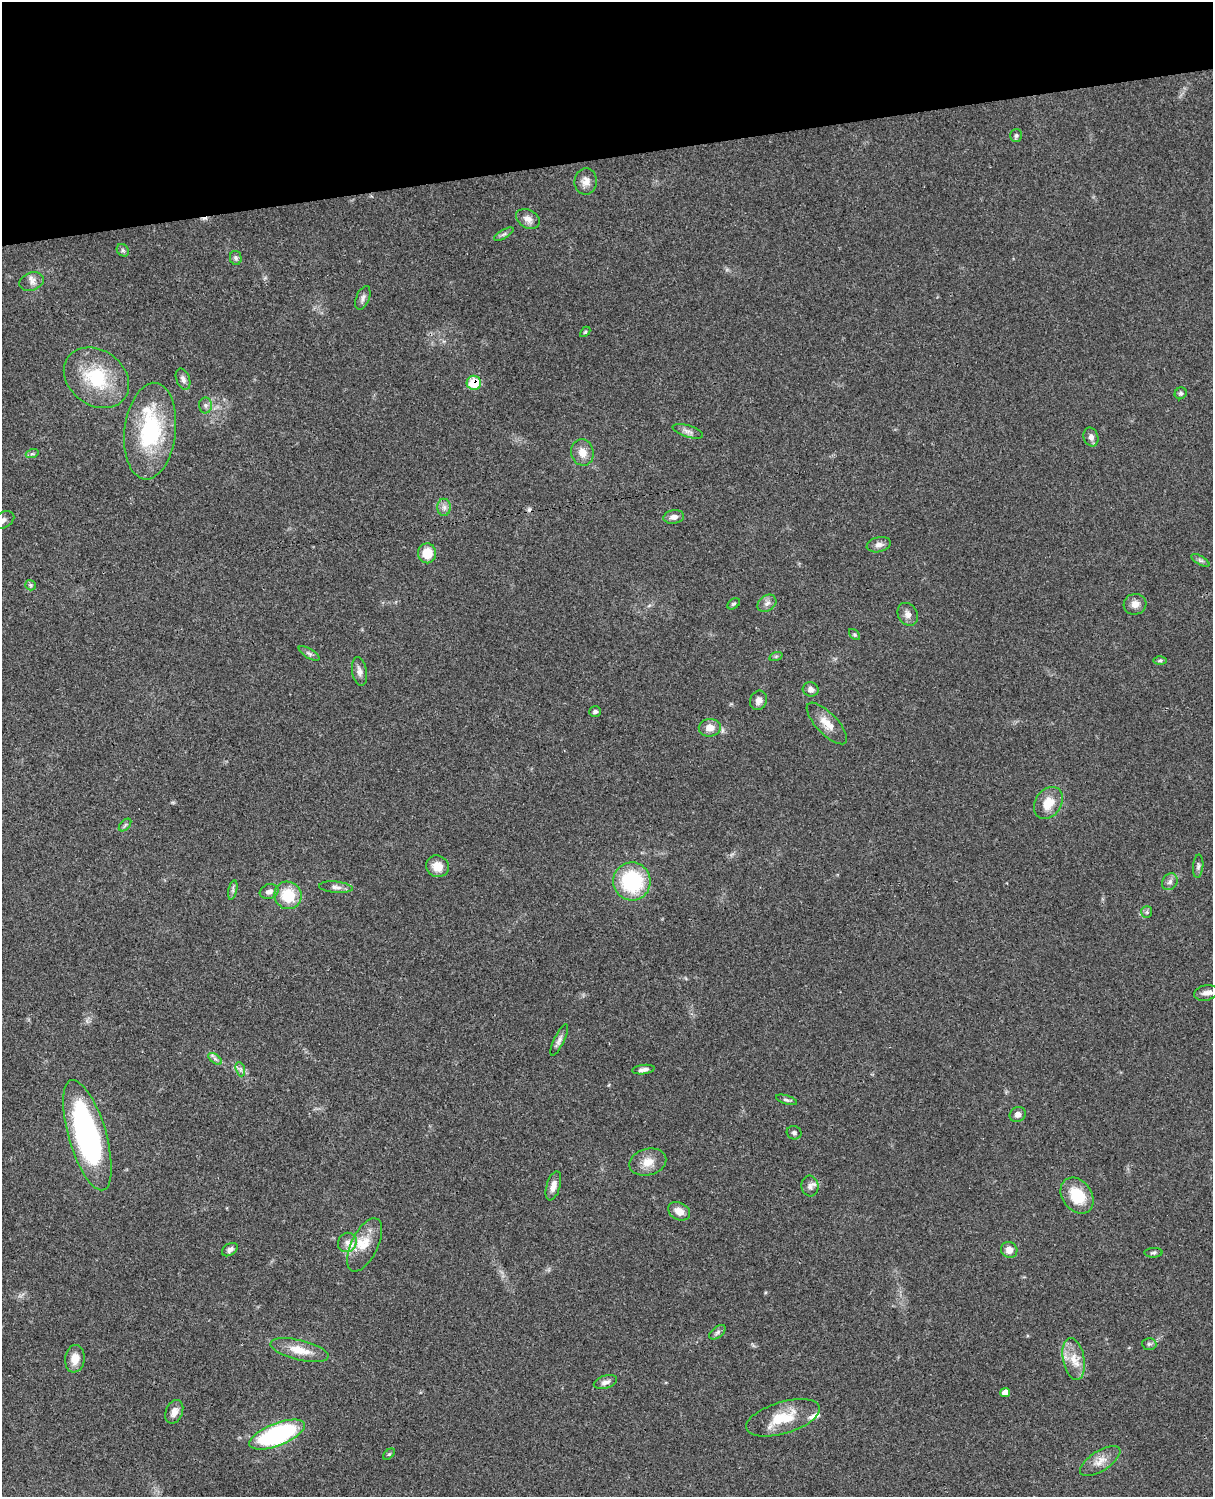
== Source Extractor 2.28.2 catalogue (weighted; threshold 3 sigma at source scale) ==
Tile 3 of 4 x 3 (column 3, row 1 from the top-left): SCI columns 2544-3754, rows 3267-4761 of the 5083 x 4923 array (HDU 1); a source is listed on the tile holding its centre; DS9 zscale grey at full resolution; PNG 1215 x 1499 px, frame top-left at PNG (2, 2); each listed source drawn as its Kron ellipse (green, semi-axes under 4 px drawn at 4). Shown black and unused: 10% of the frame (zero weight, under 3 of 4 exposures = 6% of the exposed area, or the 3 px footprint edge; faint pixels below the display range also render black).
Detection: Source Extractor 2.28.2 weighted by HDU 2 'WHT'; one run over the whole footprint, this tile lists its part. Background 0.0952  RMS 0.0063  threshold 0.0283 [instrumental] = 3 sigma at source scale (4.5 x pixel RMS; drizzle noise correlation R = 1.50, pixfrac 1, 0.05/0.05 arcsec/px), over >= 5 px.
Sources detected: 87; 2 cosmic-ray / hot-pixel residue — neither listed nor drawn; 3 inside a brighter listed object's ellipse — not listed separately; the other 82 listed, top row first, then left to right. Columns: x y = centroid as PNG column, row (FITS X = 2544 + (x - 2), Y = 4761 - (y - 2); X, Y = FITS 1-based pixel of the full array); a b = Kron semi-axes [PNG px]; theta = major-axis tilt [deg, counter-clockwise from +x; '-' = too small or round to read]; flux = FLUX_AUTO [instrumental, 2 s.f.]
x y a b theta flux
1016 135 6 6 - 1.3
586 181 13 11 83 4.6
528 219 12 9 -28 4.2
504 234 11 3 29 1.5
123 250 7 5 -45 1.3
236 258 7 5 -78 1.5
32 282 12 9 19 3.6
363 298 12 6 67 2.4
585 332 6 3 44 0.78
96 378 35 27 -36 36
183 379 11 6 -69 2.5
474 383 7 7 - 20
1181 393 6 5 - 1.2
205 405 8 6 -89 1.7
150 431 48 25 84 59
688 431 16 6 -17 2.7
1091 437 9 7 -70 2.9
582 452 13 11 -76 6.2
32 454 6 4 17 1.1
444 507 8 7 - 2.5
674 517 10 7 9 3.1
3 520 12 8 27 3.3
879 545 12 7 13 2.9
427 553 10 9 - 11
1200 560 10 4 -30 1.5
31 585 5 5 - 1
767 603 10 7 37 2.7
734 604 7 4 37 1.1
1135 604 11 10 - 4.4
908 614 12 9 -60 3.3
855 635 7 4 -45 0.95
309 653 12 4 -31 1.8
776 656 7 4 19 0.94
1160 661 6 4 1 1.1
359 671 14 7 -80 3.2
811 689 8 7 - 2.7
758 700 10 8 64 3.1
595 712 6 5 - 1.4
827 723 27 10 -46 8.1
710 728 11 9 8 6
1048 803 17 13 55 11
125 825 7 4 46 1.1
437 866 12 10 -28 7.4
1198 866 11 5 84 1.7
632 881 19 18 - 50
1170 882 9 7 55 2.5
336 887 17 5 -5 3.1
233 890 10 4 78 1.4
269 891 9 7 20 3.1
288 895 14 13 - 20
1147 912 6 5 - 1.2
1206 993 12 7 11 3.3
559 1040 17 5 64 2.6
215 1059 8 4 -37 1.6
240 1069 7 4 -71 1.6
643 1070 11 4 7 2.3
787 1100 11 4 -18 1.4
1018 1114 8 7 - 2.8
794 1133 7 6 - 1.6
87 1135 57 18 -74 140
648 1162 19 13 15 8
553 1186 15 7 73 4.8
810 1186 10 8 -84 2.9
1077 1196 19 14 -54 19
679 1211 11 8 -29 5.8
347 1242 10 9 - 3.9
365 1245 29 13 64 12
230 1250 9 5 32 2.2
1009 1250 8 8 - 4.5
1153 1253 9 5 1 1.3
717 1332 9 5 38 1.7
1149 1344 7 6 - 1.5
299 1350 30 10 -14 12
75 1359 14 9 82 7.6
1074 1359 21 10 -79 9.5
605 1382 12 6 17 2.8
1005 1392 5 4 - 5
174 1412 12 8 66 4.3
783 1418 38 15 17 20
277 1435 29 11 21 95
389 1454 7 4 44 0.77
1100 1461 23 10 33 7
Overlapping masked pixels (flux is a lower limit): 1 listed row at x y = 474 383
Isophote crosses this tile's border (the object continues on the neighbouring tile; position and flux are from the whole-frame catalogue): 1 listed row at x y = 3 520